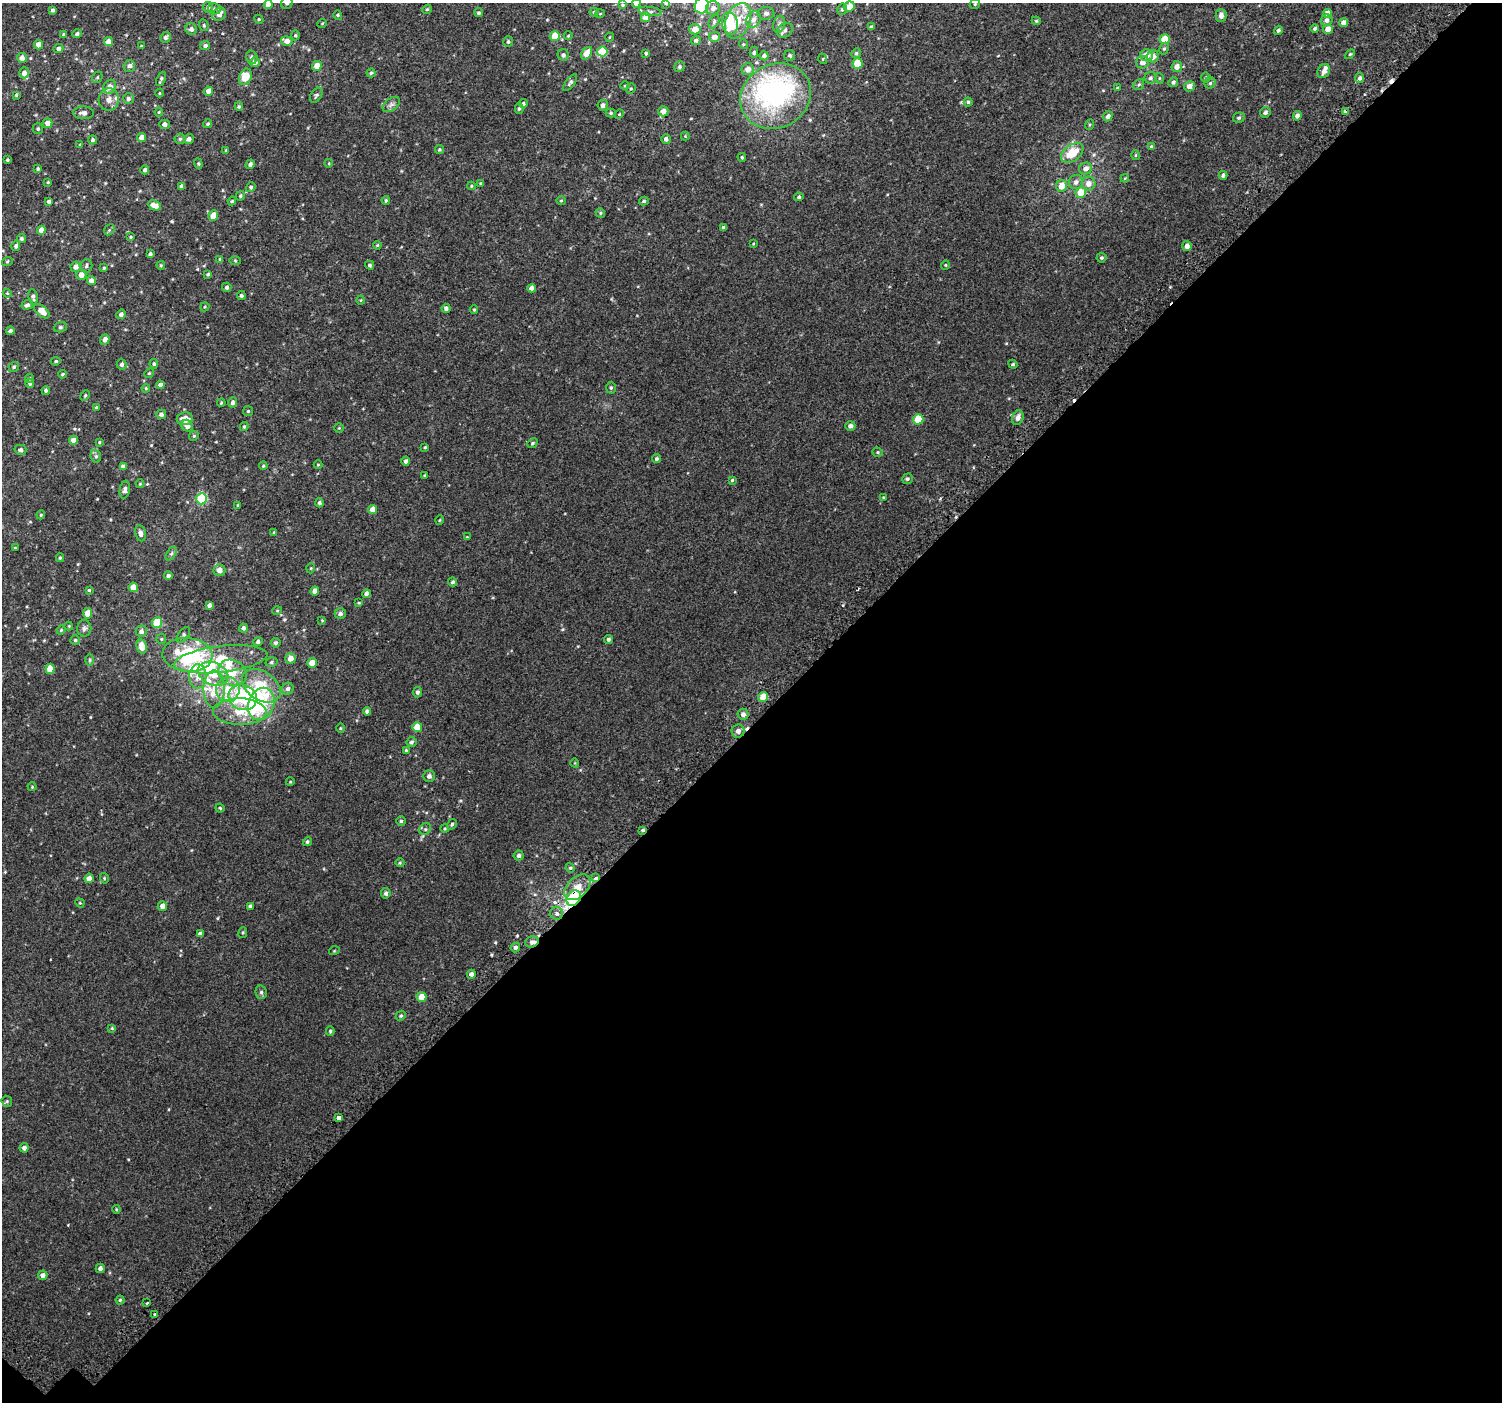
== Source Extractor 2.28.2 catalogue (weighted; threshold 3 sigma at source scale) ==
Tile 15 of 4 x 4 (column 3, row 4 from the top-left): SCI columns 3064-4563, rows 224-1623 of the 6113 x 6113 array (HDU 1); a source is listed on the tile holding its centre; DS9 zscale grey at full resolution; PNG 1504 x 1404 px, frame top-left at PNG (2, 3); each listed source drawn as its Kron ellipse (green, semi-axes under 4 px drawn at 4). Shown black and unused: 49% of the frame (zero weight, under 2 of 3 exposures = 3% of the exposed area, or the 3 px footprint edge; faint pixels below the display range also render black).
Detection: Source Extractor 2.28.2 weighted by HDU 2 'WHT'; one run over the whole footprint, this tile lists its part. Background 0.00677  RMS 0.0062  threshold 0.0279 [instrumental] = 3 sigma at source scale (4.5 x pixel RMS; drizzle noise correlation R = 1.50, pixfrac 1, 0.0396/0.0396 arcsec/px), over >= 5 px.
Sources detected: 388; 4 inside a brighter object's white glare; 3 cosmic-ray / hot-pixel residue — neither listed nor drawn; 18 inside a brighter listed object's ellipse — not listed separately; the other 363 listed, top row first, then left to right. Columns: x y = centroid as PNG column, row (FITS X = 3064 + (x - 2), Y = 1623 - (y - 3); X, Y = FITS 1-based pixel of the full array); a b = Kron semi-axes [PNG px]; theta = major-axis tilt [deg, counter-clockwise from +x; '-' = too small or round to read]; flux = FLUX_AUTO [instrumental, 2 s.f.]
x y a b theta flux
287 3 6 5 - 1.7
636 3 4 4 - 3.6
666 3 4 3 - 0.61
268 4 4 4 - 4.2
975 4 5 4 - 0.84
623 5 3 3 - 0.66
702 5 8 7 - 42
208 7 5 5 - 1.1
849 7 5 5 - 7.2
713 8 7 7 - 2.5
214 9 6 6 - 1.3
427 9 5 4 - 0.72
842 9 6 4 76 1.1
52 10 4 3 - 1.4
650 11 12 4 -8 1.8
594 12 4 4 - 0.82
479 13 4 4 - 1.1
766 13 8 6 1 1.9
1327 13 4 4 - 5.6
219 14 7 6 - 3.4
600 14 5 3 - 0.47
338 15 5 4 - 0.73
1221 15 6 5 - 2.2
646 17 5 4 - 7.1
259 19 5 4 - 0.69
753 19 8 7 - 2.9
1327 20 6 5 - 2.4
714 21 7 5 64 1.1
738 21 18 12 67 9.9
1036 21 4 4 - 0.71
730 23 11 8 -77 16
1344 23 4 4 - 3.7
322 24 5 3 - 0.46
779 24 8 6 75 1.9
204 25 6 4 -70 0.78
871 27 4 3 - 1.1
1315 28 4 4 - 1.1
191 29 6 5 - 2.4
695 29 6 5 - 4.7
1328 29 5 4 - 4.7
785 30 8 6 33 2.1
1278 30 4 4 - 1.3
64 34 4 3 - 0.85
77 34 5 4 - 1.4
295 35 5 4 - 0.72
555 36 5 5 - 10
568 36 4 3 - 0.47
166 37 6 5 - 1.5
610 37 4 3 - 0.45
714 37 5 5 - 3.7
1165 39 5 4 - 11
696 40 5 4 - 1.1
287 41 6 5 - 3.6
108 42 4 4 - 5.7
508 42 5 5 - 0.98
743 44 5 3 - 0.53
38 45 4 4 - 5
141 46 4 3 - 0.51
205 46 5 4 - 1.4
58 48 5 4 - 1.9
1164 49 6 4 61 1.1
602 51 5 5 - 21
754 52 6 4 89 1.1
587 53 7 4 56 6.7
646 53 4 3 - 1
856 53 5 4 - 0.87
1350 54 6 3 44 0.67
563 55 6 5 - 1.8
790 55 5 5 - 1.2
1146 55 6 6 - 5.7
764 56 4 4 - 2
1153 56 6 5 - 3.8
252 57 7 5 -73 1.4
22 58 5 5 - 3.5
823 59 5 3 - 0.61
255 62 5 4 - 3.2
1142 62 6 6 - 3.9
857 63 5 5 - 17
129 66 6 5 - 2.2
317 66 5 4 - 5.3
679 67 5 5 - 1.2
1177 67 5 5 - 3.2
748 69 6 6 - 4
1324 71 7 6 - 2.4
24 73 5 5 - 3.5
371 73 4 4 - 0.83
97 77 6 5 - 0.83
245 77 8 6 65 11
1206 77 5 5 - 0.86
1150 78 6 6 - 1.3
1159 78 5 3 - 0.58
1360 78 5 4 - 1.8
161 79 7 3 66 1.2
1173 82 5 4 - 1.5
570 83 10 4 52 1.3
1210 83 5 5 - 0.98
1139 84 6 5 - 1
625 86 5 3 - 0.56
1189 86 5 5 - 3.2
110 87 7 6 - 3.8
1117 88 4 4 - 0.59
631 89 5 4 - 0.77
209 91 4 4 - 4
159 93 4 3 - 0.52
16 95 4 4 - 0.89
316 95 8 5 59 1.2
776 96 36 31 30 120
128 99 5 5 - 1.7
109 100 11 10 - 3.9
968 102 4 4 - 0.99
523 104 4 4 - 0.91
391 105 10 6 38 2
603 105 5 5 - 2.2
239 106 4 4 - 0.77
519 109 5 4 - 0.92
663 111 5 5 - 4.1
159 112 4 4 - 0.6
1265 112 5 5 - 1.5
1345 112 4 4 - 1.8
83 113 10 6 -1 2.5
611 113 5 4 - 0.84
619 114 5 4 - 0.63
1108 116 5 5 - 2.5
1297 116 5 4 - 2.5
1239 118 6 5 - 1
47 123 5 5 - 3.3
165 124 5 5 - 2.2
207 124 4 4 - 0.94
1089 125 5 3 - 0.56
38 129 5 5 - 1
685 136 4 4 - 0.51
142 137 4 4 - 4.8
180 139 5 5 - 0.96
189 139 5 4 - 2
666 139 5 4 - 1.7
93 140 4 4 - 1.2
80 145 3 3 - 0.58
1151 146 4 4 - 0.81
439 149 4 4 - 0.81
226 150 3 3 - 0.57
1072 153 12 8 37 14
1135 155 5 3 - 0.53
742 157 4 3 - 0.76
7 160 4 4 - 0.78
329 163 4 3 - 0.48
198 164 5 4 - 0.74
250 164 5 4 - 1.8
1086 168 6 6 - 2.8
38 169 4 3 - 0.93
145 170 4 4 - 1.5
1223 175 4 4 - 1.7
1125 178 4 3 - 0.42
48 182 3 3 - 0.55
1076 182 7 7 - 2.5
480 183 4 4 - 0.52
1089 183 7 7 - 4.2
182 186 4 4 - 2.6
471 186 4 4 - 0.7
1061 186 6 5 - 6.6
251 187 5 4 - 1
1081 192 5 5 - 11
240 196 5 4 - 0.85
799 197 4 4 - 1.1
386 200 4 3 - 0.78
49 201 4 3 - 1.5
232 201 4 3 - 0.67
561 201 5 4 - 0.71
644 201 5 4 - 0.98
154 205 7 4 -23 5.5
600 213 5 4 - 0.77
213 216 5 4 - 7.2
723 228 4 3 - 1.6
41 230 4 4 - 5.1
109 230 6 4 46 0.78
131 237 4 3 - 0.55
21 239 4 4 - 1.3
753 244 4 3 - 0.47
377 245 4 3 - 0.51
16 246 5 4 - 1.4
1187 246 5 5 - 3
150 254 4 3 - 1.2
1101 258 5 5 - 0.98
220 259 4 3 - 0.63
235 261 5 3 - 0.61
7 262 5 3 - 0.64
161 265 4 3 - 0.61
370 265 4 4 - 1
945 265 4 4 - 0.62
86 266 7 6 - 1.5
76 267 5 5 - 3
104 268 4 4 - 0.67
208 274 4 3 - 0.9
81 275 5 5 - 4.9
91 280 4 4 - 3
227 287 5 4 - 1.3
532 288 4 4 - 3.2
7 293 4 3 - 0.53
241 296 4 4 - 1.1
33 297 8 5 -81 1.6
361 300 4 4 - 0.59
27 305 6 4 18 1.5
205 307 5 4 - 0.73
446 308 4 4 - 1.9
474 310 4 4 - 0.72
42 311 9 5 -42 5.5
121 314 5 4 - 2.3
60 327 6 5 - 0.87
10 331 4 3 - 1.6
105 339 5 4 - 3
56 361 4 3 - 0.94
122 364 5 5 - 1.5
154 364 5 3 - 0.85
1013 364 4 4 - 0.73
14 367 5 4 - 0.94
149 373 5 4 - 0.69
62 374 4 3 - 0.75
29 378 4 3 - 0.7
30 383 4 4 - 1.5
160 385 4 4 - 2.3
146 388 4 3 - 0.62
611 388 6 5 - 1
46 390 4 4 - 1.1
85 395 6 4 63 0.77
233 402 5 4 - 1.8
221 403 4 4 - 0.63
96 407 4 3 - 0.61
248 411 5 5 - 0.72
161 414 5 4 - 1.8
1018 418 7 5 72 3
185 419 8 6 7 5.4
918 419 5 5 - 18
187 426 6 5 - 4
850 426 5 4 - 2.1
244 427 4 3 - 0.82
339 428 5 4 - 0.66
194 436 5 4 - 0.68
74 440 4 4 - 3.5
99 442 4 3 - 0.61
532 443 5 4 - 0.92
425 447 4 4 - 0.66
20 450 6 5 - 1.4
878 452 5 4 - 0.76
96 456 6 5 - 1.2
657 459 4 4 - 1.2
406 461 4 4 - 1.7
318 465 4 4 - 0.57
123 466 4 4 - 2.1
263 466 4 4 - 0.62
425 475 3 3 - 0.57
907 479 6 5 - 1.1
732 480 4 4 - 0.71
140 484 4 4 - 0.55
125 490 9 5 79 1.9
883 497 3 3 - 0.58
202 499 5 5 - 41
319 503 4 4 - 1.2
238 505 4 3 - 0.54
373 509 4 4 - 6
41 515 4 4 - 0.68
440 520 5 3 - 0.51
274 532 4 3 - 0.51
140 533 8 5 -79 2.7
467 537 3 3 - 0.45
15 548 3 3 - 0.55
171 554 7 4 57 1.1
60 558 4 4 - 0.81
311 568 5 3 - 0.49
219 570 6 5 - 3.9
168 576 4 4 - 1.9
453 582 4 4 - 1.1
133 587 4 4 - 6
89 590 4 4 - 0.69
315 591 4 4 - 3
367 594 4 4 - 3.5
359 603 4 3 - 0.6
209 605 4 3 - 1.8
277 611 5 3 - 0.5
88 613 5 4 - 7.1
340 614 6 5 - 1.8
322 620 4 3 - 0.55
157 623 5 5 - 18
69 626 4 4 - 0.56
84 628 8 7 - 1.8
243 628 4 4 - 1.4
61 630 4 4 - 0.57
141 631 6 5 - 2.2
183 635 9 5 53 1.3
161 639 5 5 - 0.84
608 639 4 4 - 1.4
75 640 4 4 - 0.86
258 642 5 4 - 1.5
276 643 5 4 - 1.1
142 647 7 5 -75 6.9
187 655 25 17 -5 43
290 658 5 5 - 4.5
221 659 47 13 6 24
90 660 6 4 90 0.86
272 662 6 4 17 1
312 663 5 5 - 5.6
50 669 5 4 - 8
233 673 15 12 -33 12
213 674 16 11 -24 16
198 676 12 8 88 5.2
261 686 21 14 -34 19
214 689 19 10 89 9.8
288 689 6 5 - 1.7
228 690 12 11 - 10
417 692 5 4 - 1.5
243 697 14 12 -23 36
763 697 5 5 - 6.6
261 704 16 12 69 19
367 711 4 4 - 1.5
240 712 26 13 -1 14
743 714 5 5 - 2.4
417 727 5 5 - 8.5
340 728 5 3 - 0.58
738 731 6 6 - 2.6
411 742 5 5 - 1.3
406 750 4 4 - 0.81
575 763 4 3 - 0.45
429 776 6 5 - 2
290 782 4 3 - 0.49
32 787 4 4 - 0.55
220 808 4 4 - 0.74
401 821 4 4 - 0.97
452 824 5 4 - 0.99
425 829 6 5 - 1.1
445 829 4 3 - 0.65
643 830 4 4 - 0.93
307 842 4 4 - 1.1
519 856 5 5 - 1.6
400 863 4 4 - 0.62
570 868 5 4 - 0.79
89 878 5 4 - 3.7
104 878 5 3 - 0.54
596 878 4 3 - 2.5
577 887 15 10 44 7.4
386 893 5 4 - 1.3
574 898 8 6 52 48
80 903 5 4 - 0.59
162 906 5 4 - 3.6
250 906 4 3 - 1.1
557 913 6 6 - 2
243 933 5 3 - 0.58
200 934 4 4 - 1.9
532 942 7 5 18 2.1
515 947 5 4 - 1.7
334 951 5 3 - 0.49
471 974 4 4 - 2.1
261 992 7 5 -77 1.3
421 997 5 5 - 8.2
401 1016 5 4 - 0.96
112 1028 4 4 - 0.65
330 1031 4 4 - 0.92
7 1101 6 5 - 0.83
338 1118 3 3 - 40
24 1148 5 4 - 2.3
116 1209 4 3 - 0.51
100 1268 5 4 - 2.1
43 1275 5 4 - 2.5
120 1300 4 4 - 0.87
147 1303 3 3 - 1.5
155 1314 3 3 - 0.63
Overlapping masked pixels (flux is a lower limit): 6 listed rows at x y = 1345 112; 643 830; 596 878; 574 898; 557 913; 532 942
Isophote crosses this tile's border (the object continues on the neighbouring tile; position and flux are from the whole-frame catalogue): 5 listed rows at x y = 287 3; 636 3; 666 3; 268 4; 702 5